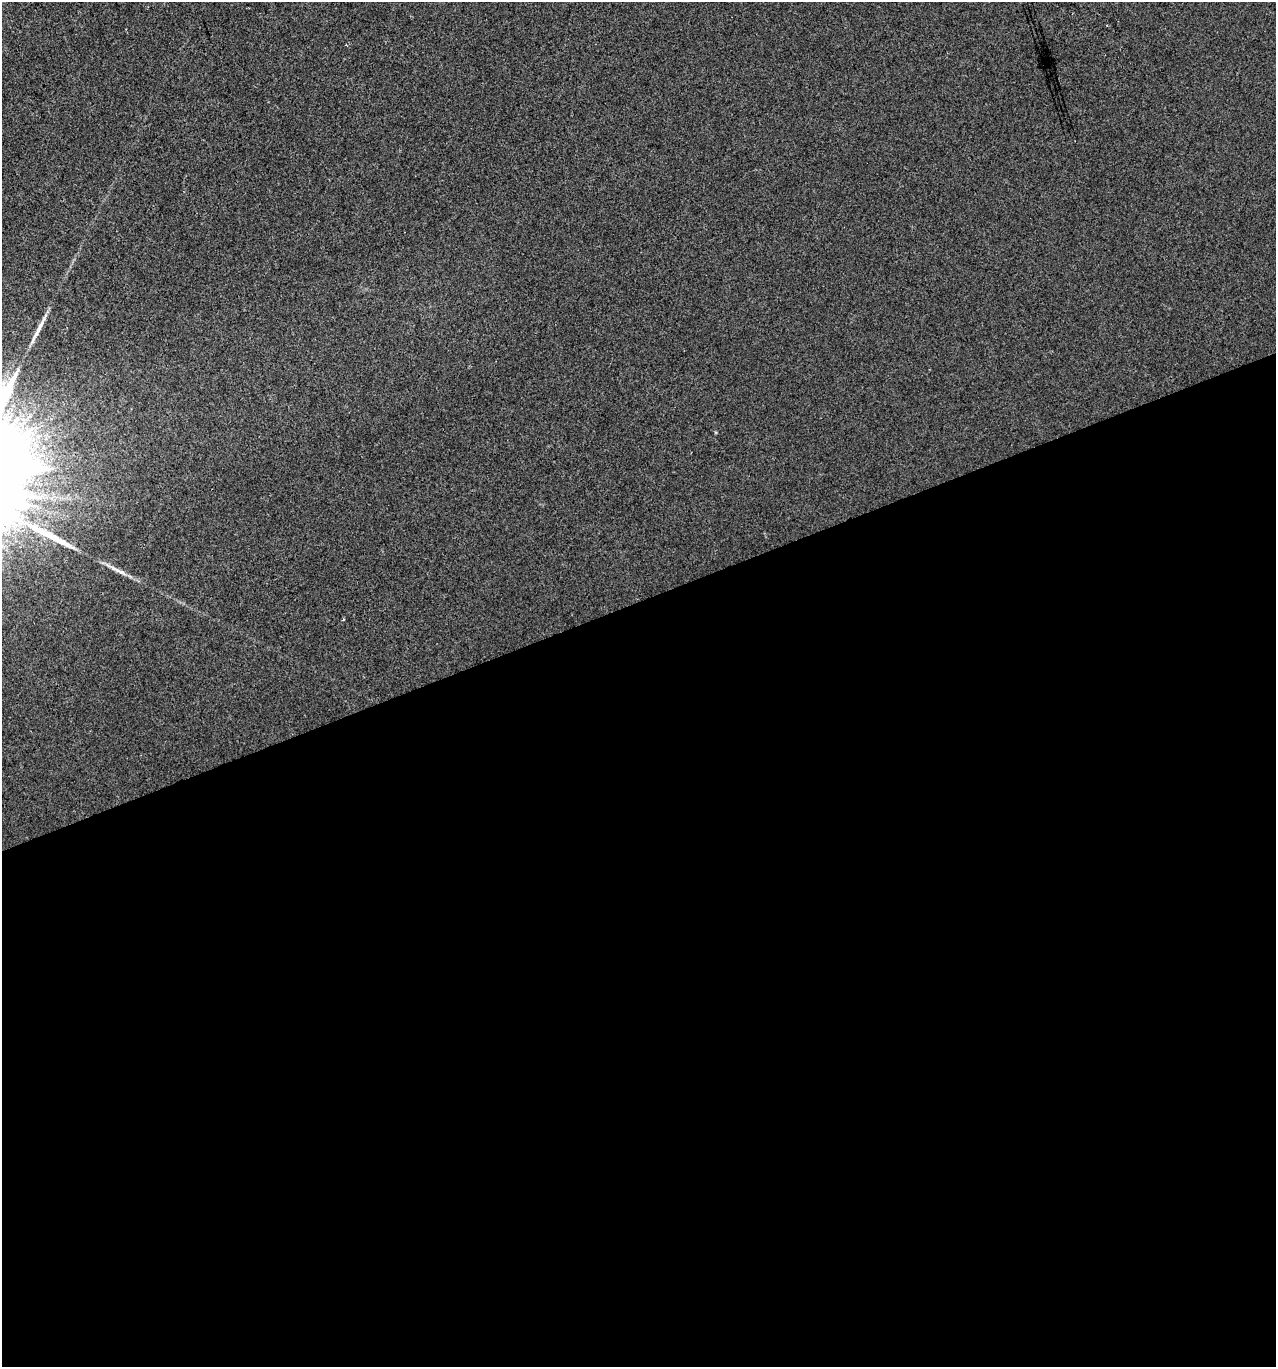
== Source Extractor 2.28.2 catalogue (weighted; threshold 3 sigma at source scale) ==
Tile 15 of 4 x 4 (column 3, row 4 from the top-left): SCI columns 2675-3948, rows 1-1365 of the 5294 x 5460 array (HDU 1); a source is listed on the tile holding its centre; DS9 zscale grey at full resolution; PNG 1278 x 1369 px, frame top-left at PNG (2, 2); no overlay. Shown black and unused: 56% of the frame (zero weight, under 2 of 3 exposures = <1% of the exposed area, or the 3 px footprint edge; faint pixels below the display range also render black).
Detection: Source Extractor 2.28.2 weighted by HDU 2 'WHT'; one run over the whole footprint, this tile lists its part. Background 9.07e-04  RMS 0.0047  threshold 0.0212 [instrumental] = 3 sigma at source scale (4.5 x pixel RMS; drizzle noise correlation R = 1.50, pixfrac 1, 0.0396/0.0396 arcsec/px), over >= 5 px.
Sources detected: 4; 2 long thin detections or spike segments (spike, bleed or trail) — not listed; the other 2 listed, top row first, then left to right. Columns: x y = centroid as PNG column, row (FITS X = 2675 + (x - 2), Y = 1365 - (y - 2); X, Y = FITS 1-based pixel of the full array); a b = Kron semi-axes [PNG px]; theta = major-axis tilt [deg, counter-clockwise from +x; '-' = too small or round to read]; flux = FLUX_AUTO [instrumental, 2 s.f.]
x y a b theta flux
121 572 25 5 -26 3.9
343 620 4 2 - 0.34